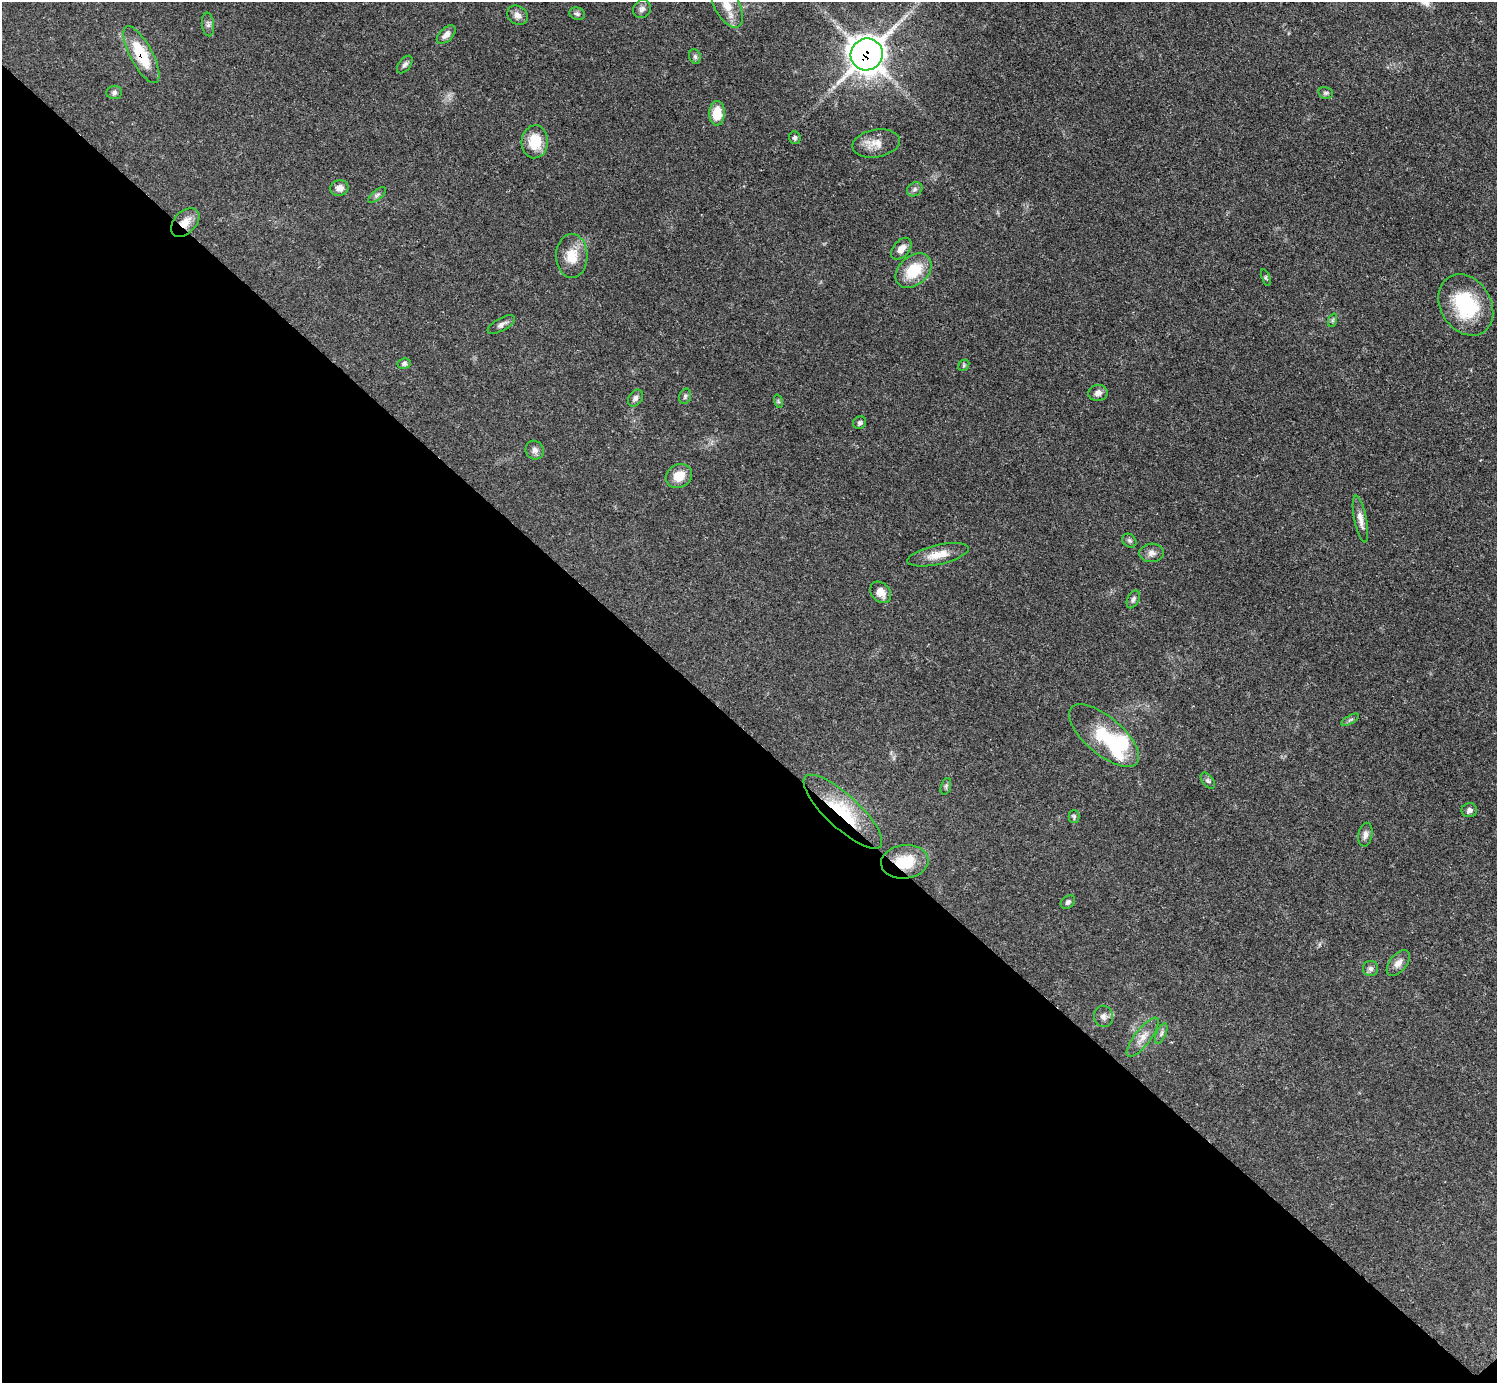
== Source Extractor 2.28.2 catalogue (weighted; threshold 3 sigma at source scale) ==
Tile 14 of 4 x 4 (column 2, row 4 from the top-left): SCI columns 1504-2998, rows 308-1688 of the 5993 x 5993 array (HDU 1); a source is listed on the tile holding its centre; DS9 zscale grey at full resolution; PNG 1499 x 1385 px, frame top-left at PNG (2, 2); each listed source drawn as its Kron ellipse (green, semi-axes under 4 px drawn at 4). Shown black and unused: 47% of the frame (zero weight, under 3 of 5 exposures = <1% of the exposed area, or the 3 px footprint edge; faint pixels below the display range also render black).
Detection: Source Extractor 2.28.2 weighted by HDU 2 'WHT'; one run over the whole footprint, this tile lists its part. Background 0.0506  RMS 0.0052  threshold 0.0236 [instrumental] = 3 sigma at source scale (4.5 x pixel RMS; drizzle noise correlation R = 1.50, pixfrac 1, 0.05/0.05 arcsec/px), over >= 5 px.
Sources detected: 59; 2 inside a brighter object's white glare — neither listed nor drawn; the other 57 listed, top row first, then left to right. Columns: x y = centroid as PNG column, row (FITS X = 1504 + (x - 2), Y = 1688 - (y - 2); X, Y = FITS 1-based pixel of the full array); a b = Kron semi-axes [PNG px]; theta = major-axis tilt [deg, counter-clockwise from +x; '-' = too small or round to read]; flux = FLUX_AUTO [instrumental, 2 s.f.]
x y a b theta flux
727 5 25 12 -62 11
642 9 9 8 - 2.1
577 14 8 6 -19 1.2
518 15 11 9 -38 3
208 24 12 6 -83 1.7
446 35 11 6 44 2.9
867 54 16 16 - 690
141 55 32 11 -62 20
695 56 7 5 -70 1.1
405 64 10 6 52 1.6
114 92 7 6 - 1.4
1326 93 7 5 -14 1.1
717 113 12 8 88 11
795 138 6 5 - 1.1
535 142 16 13 85 13
876 143 24 14 10 7.1
339 188 9 7 15 2.9
915 189 8 6 34 1.5
377 195 11 4 39 1.4
185 222 17 11 46 6.3
901 249 13 8 50 3.7
572 256 22 16 -90 10
914 271 20 14 41 16
1266 278 8 4 -69 0.77
1466 305 33 25 -57 34
1333 320 7 4 71 0.8
501 325 15 6 29 2.2
404 363 6 5 - 1.3
964 365 6 4 48 0.77
1098 393 10 8 7 2.7
685 396 8 5 74 1.1
635 398 9 6 57 1.8
778 401 7 4 -72 0.83
860 423 7 6 - 1.1
535 450 10 8 -53 2.3
679 476 13 11 31 7.6
1360 519 24 6 -79 4.2
1129 541 8 6 -44 1.2
1152 553 12 9 4 2.7
938 555 31 10 12 7.9
881 592 12 9 -48 5
1133 599 9 6 64 1.5
1350 720 10 4 29 1.1
1104 736 43 19 -40 25
1208 781 9 5 -52 1.2
946 786 8 5 72 1.1
1469 810 7 7 - 1.7
843 812 51 16 -43 29
1074 817 6 5 - 0.9
1365 835 12 7 80 2.4
905 862 24 16 6 16
1068 902 8 6 42 1.2
1398 963 15 8 50 3.5
1371 968 7 7 - 1.6
1103 1016 10 9 - 2.6
1161 1033 11 5 67 1.5
1143 1037 24 8 52 5.1
Overlapping masked pixels (flux is a lower limit): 5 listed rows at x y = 867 54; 141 55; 185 222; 843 812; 905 862
Isophote crosses this tile's border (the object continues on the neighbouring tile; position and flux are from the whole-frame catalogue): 1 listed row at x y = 727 5